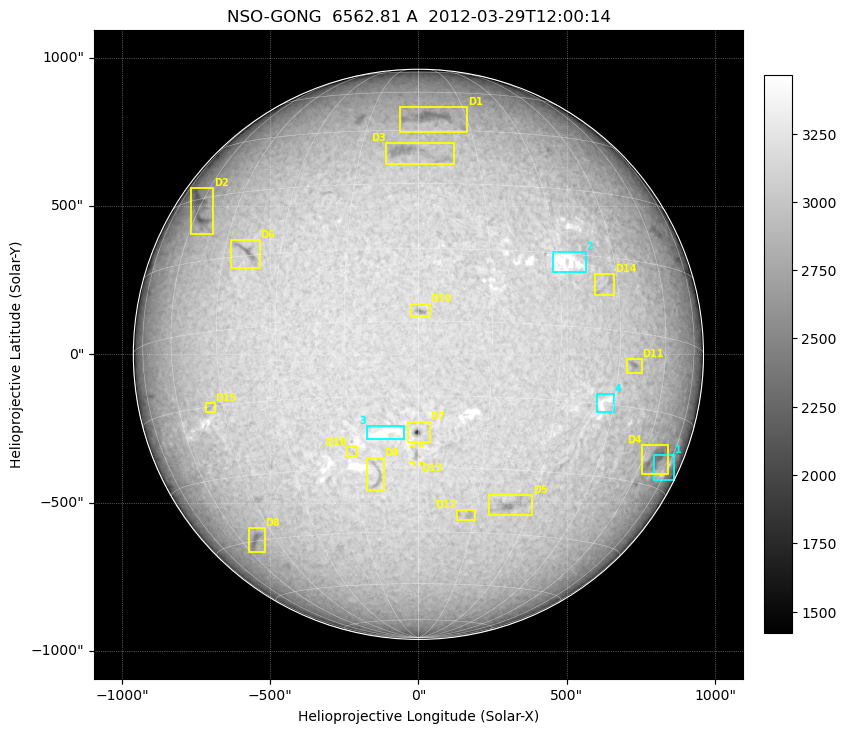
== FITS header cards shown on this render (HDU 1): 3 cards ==
TELESCOP= 'NSO-GONG'           / NSO/GONG Network
WAVELNTH=             6562.808 / [A] exact wavelength of obs
DATE-OBS= '2012-03-29T12:00:14' / Observation start date and time (UTC)

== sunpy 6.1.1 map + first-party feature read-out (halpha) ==
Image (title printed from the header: NSO-GONG  6562.81 A  2012-03-29T12:00:14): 2048 x 2048 px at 1.07 arcsec/px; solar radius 961 arcsec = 900 px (full disc in frame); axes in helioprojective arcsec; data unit not stated in the header (colour bar unlabelled)
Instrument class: HALPHA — H-alpha (6563 A) chromospheric image
Bright regions (plage): reference = the median radial profile (limb darkening/brightening removed); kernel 17 px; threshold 5 sigma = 215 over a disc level ~3047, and >= 1.075x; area >= 63 px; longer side >= 22 px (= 23 arcsec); searched inside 0.97 R_sun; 11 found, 4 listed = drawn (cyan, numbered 1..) (cap 20 boxes per figure: the strongest are kept; on H-alpha dark features outrank plage below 1.2x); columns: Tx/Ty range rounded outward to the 5 arcsec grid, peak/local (2 s.f.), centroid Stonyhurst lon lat
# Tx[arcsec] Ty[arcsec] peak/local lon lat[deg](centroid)
1 790..865 -425..-340 1.2 +73 -26
2 450..565 275..350 1.2 +32 +13
3 -175..-50 -285..-240 1.1 -7 -23
4 600..660 -195..-135 1.1 +42 -15
Dark features (filaments and sunspots): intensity divided by the median radial (limb-darkening) profile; local-median window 148 px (8% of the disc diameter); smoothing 5 px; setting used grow <= 0.95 with closing radius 7 px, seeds <= 0.88 or >= 162 px of the 54-px (= 58 arcsec) line detector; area >= 63 px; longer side >= 22 px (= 23 arcsec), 11 px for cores <= 0.7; searched inside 0.97 R_sun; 16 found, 16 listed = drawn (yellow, D1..; 1 of them under ~29 arcsec drawn as corner ticks so the feature stays visible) (cap 20 boxes per figure: the strongest are kept; on H-alpha dark features outrank plage below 1.2x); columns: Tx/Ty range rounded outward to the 5 arcsec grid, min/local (2 s.f., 1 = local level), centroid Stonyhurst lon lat
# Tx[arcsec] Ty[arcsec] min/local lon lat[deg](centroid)
D1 -65..165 745..835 0.84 +4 +50
D2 -770..-690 405..565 0.79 -59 +27
D3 -110..120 635..715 0.86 -2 +38
D4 750..840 -405..-305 0.84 +65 -24
D5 235..385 -545..-475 0.84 +24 -38
D6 -635..-535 290..385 0.81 -38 +16
D7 -35..40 -300..-230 0.56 +0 -22
D8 -570..-515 -670..-585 0.84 -53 -45
D9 -175..-115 -460..-350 0.87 -10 -32
D10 -25..40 125..170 0.82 +0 +2
D11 700..755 -65..-15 0.85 +50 -7
D12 125..190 -560..-525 0.9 +13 -41
D13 -20..5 -365..-305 0.86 +0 -27
D14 595..660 200..275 0.9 +42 +9
D15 -720..-685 -195..-160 0.91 -49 -15
D16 -245..-205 -345..-310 0.92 -15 -26
Off-limb: outside the limb everything is below the colour-scale floor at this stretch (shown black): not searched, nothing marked